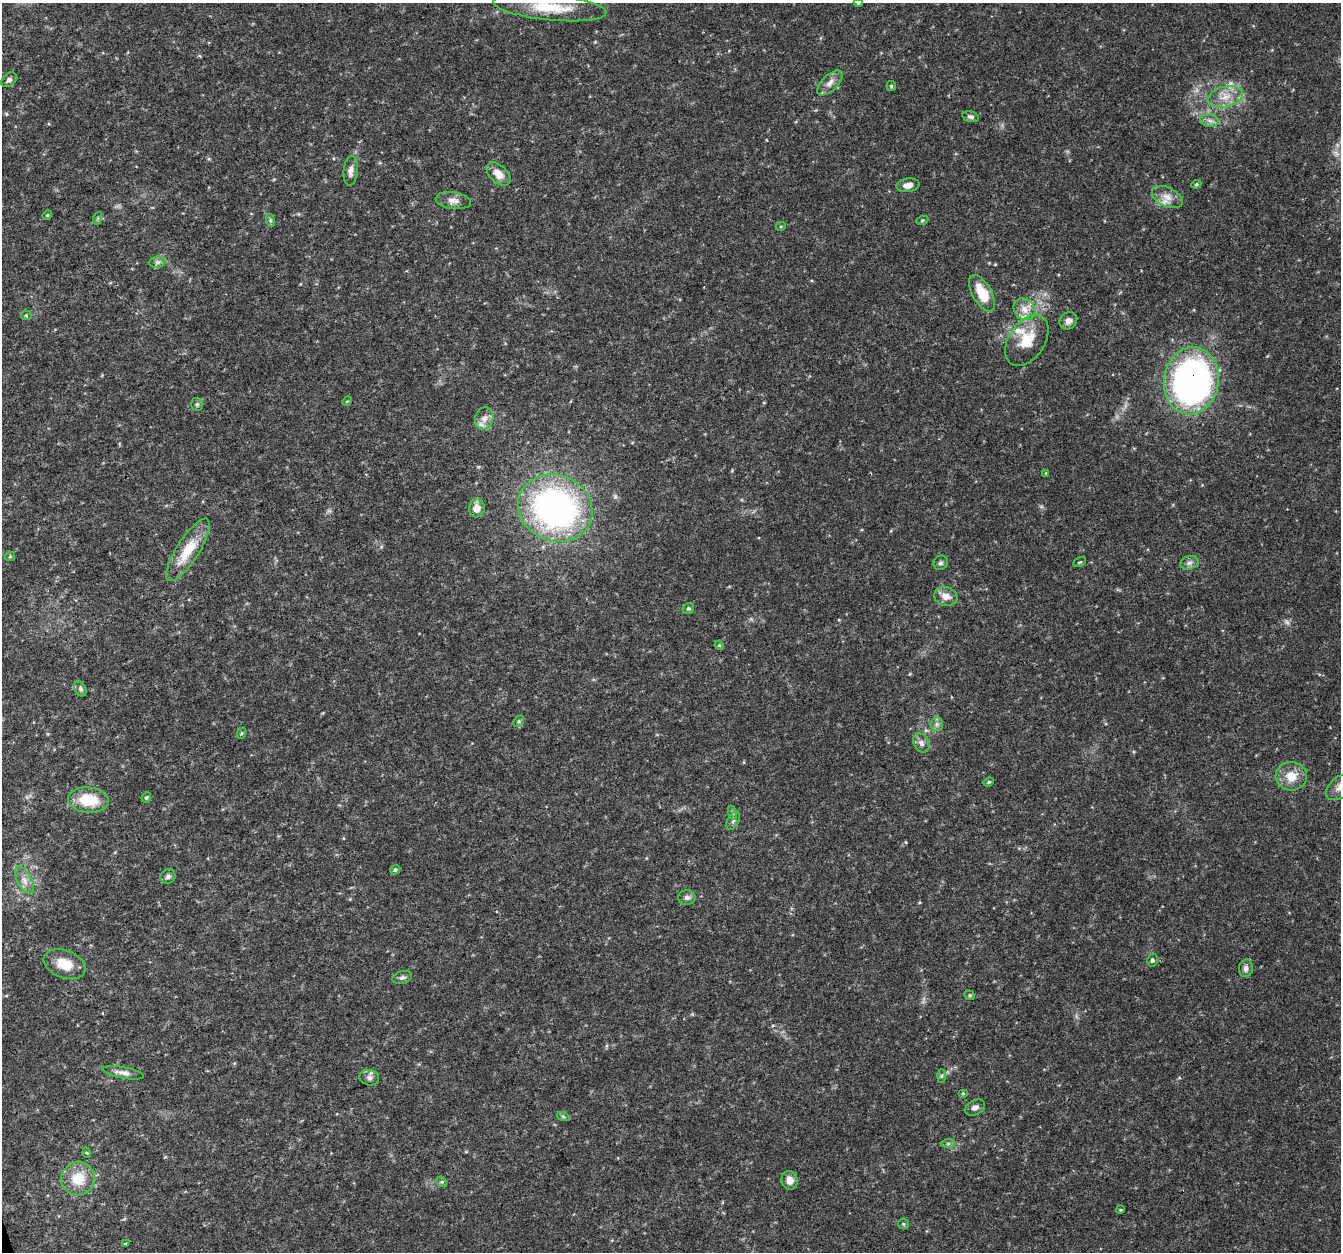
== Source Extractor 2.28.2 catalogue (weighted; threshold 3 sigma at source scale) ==
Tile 7 of 4 x 4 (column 3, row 2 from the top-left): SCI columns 2683-4021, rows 2617-3866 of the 5362 x 5182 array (HDU 1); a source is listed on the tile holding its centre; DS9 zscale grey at full resolution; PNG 1343 x 1254 px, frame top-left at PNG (2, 3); each listed source drawn as its Kron ellipse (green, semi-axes under 4 px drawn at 4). Shown black and unused: <1% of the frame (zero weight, under 3 of 4 exposures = <1% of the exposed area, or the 3 px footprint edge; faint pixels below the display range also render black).
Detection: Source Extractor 2.28.2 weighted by HDU 2 'WHT'; one run over the whole footprint, this tile lists its part. Background 0.0306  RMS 0.0034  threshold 0.0155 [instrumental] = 3 sigma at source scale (4.5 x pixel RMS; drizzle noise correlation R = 1.50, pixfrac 1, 0.0396/0.0396 arcsec/px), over >= 5 px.
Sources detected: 80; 1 too faint to see at this stretch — neither listed nor drawn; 4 inside a brighter listed object's ellipse — not listed separately; the other 75 listed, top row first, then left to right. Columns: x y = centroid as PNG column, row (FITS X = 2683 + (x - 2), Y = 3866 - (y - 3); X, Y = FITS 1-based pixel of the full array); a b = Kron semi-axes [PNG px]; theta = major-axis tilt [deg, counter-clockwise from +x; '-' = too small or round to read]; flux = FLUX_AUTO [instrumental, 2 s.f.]
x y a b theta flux
858 3 4 4 - 0.44
550 7 57 13 -6 13
9 80 8 6 38 1.1
830 83 16 8 44 2.5
891 86 5 5 - 0.5
1225 97 17 10 15 5
971 117 8 5 -15 0.97
1210 121 9 6 -7 1.4
351 171 15 7 84 2.2
499 174 14 8 -43 4.3
1196 184 5 4 - 0.49
908 185 11 7 8 2.2
1167 197 16 9 -26 3.5
453 200 17 8 -7 2.4
47 215 5 4 - 0.4
98 218 6 4 71 0.46
270 220 7 4 -72 0.6
922 220 6 4 20 0.41
781 226 5 3 - 0.31
157 262 8 5 7 0.89
982 293 20 9 -61 9.4
1024 309 12 10 -44 3.4
26 315 5 5 - 0.46
1068 321 9 8 - 1.8
1027 341 28 18 55 9.8
1191 381 34 27 80 140
347 401 5 4 - 0.34
197 404 6 5 - 0.77
484 418 11 9 72 2.4
1046 473 4 4 - 0.3
477 508 9 8 - 3.1
555 508 38 33 -25 110
188 550 36 11 57 11
10 556 5 5 - 0.41
1080 562 7 3 26 0.38
941 563 7 7 - 0.88
1189 563 9 6 17 1.3
946 596 12 9 -17 2.9
688 609 6 5 - 0.7
719 645 5 4 - 0.36
81 689 8 5 -65 0.82
519 721 6 4 46 0.56
937 724 7 6 - 1
242 733 6 3 70 0.41
921 743 10 7 -58 1.7
1291 776 16 14 -3 5.6
989 782 5 4 - 0.5
1340 787 17 10 42 2.8
146 797 5 4 - 0.54
88 800 20 12 -5 11
733 813 7 4 -70 0.63
733 821 10 5 63 1.1
395 870 5 4 - 0.62
168 876 8 7 - 1.1
25 880 15 7 -63 2.4
687 897 8 7 - 1.3
1152 960 6 5 - 0.83
65 964 22 13 -20 7
1246 968 9 7 80 1.4
402 977 10 6 13 0.99
970 995 5 4 - 0.54
123 1073 21 5 -11 2
941 1076 6 4 88 0.65
369 1078 10 7 -11 1.3
963 1093 5 4 - 0.35
975 1107 11 7 28 1.6
563 1116 6 4 -19 0.52
948 1144 7 4 0 0.59
87 1153 5 3 - 0.37
78 1179 17 16 - 8.6
790 1180 9 8 - 3.1
442 1182 6 4 -44 0.54
1120 1210 4 3 - 0.32
903 1224 5 5 - 0.47
126 1244 4 3 - 3.6
Overlapping masked pixels (flux is a lower limit): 1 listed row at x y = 1191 381
Isophote crosses this tile's border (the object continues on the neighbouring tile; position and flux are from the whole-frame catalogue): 3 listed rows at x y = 858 3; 550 7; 1340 787